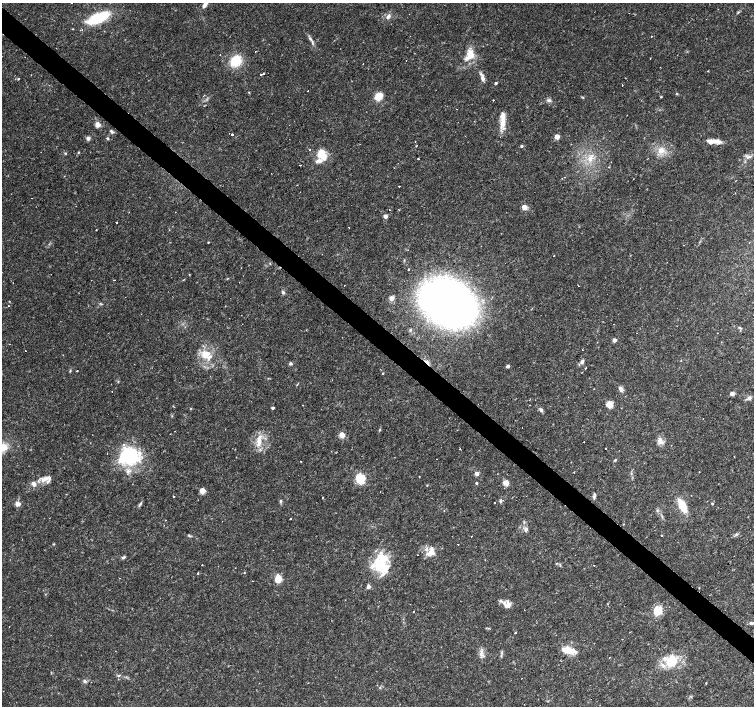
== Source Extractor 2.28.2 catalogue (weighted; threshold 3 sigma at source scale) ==
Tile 11 of 4 x 4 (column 3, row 3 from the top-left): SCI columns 3007-4509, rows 1637-3044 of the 6011 x 6021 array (HDU 1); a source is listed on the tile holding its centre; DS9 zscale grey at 2 x 2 block average (1 PNG px = mean of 2 x 2 image px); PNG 756 x 708 px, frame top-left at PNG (2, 3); no overlay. Shown black and unused: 4% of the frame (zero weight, under 2 of 3 exposures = <1% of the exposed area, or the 3 px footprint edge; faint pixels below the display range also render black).
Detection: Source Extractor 2.28.2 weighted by HDU 2 'WHT'; one run over the whole footprint, this tile lists its part. Background 0.032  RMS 0.0033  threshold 0.0146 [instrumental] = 3 sigma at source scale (4.5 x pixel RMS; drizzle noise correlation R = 1.50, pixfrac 1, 0.0396/0.0396 arcsec/px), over >= 5 px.
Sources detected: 187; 1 inside a brighter object's white glare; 13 cosmic-ray / hot-pixel residue — not listed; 12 inside a brighter listed object's ellipse — not listed separately; the other 161 listed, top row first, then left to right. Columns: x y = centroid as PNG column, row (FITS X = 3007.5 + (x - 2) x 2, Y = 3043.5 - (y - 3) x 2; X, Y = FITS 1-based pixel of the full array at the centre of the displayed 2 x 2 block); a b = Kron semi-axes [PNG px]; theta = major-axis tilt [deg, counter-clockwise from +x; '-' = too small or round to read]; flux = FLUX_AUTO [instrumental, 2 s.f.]
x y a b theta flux
205 5 10 4 56 4.5
738 12 4 2 - 0.77
388 16 7 4 50 2.7
98 18 23 9 23 40
73 29 2 2 - 0.97
651 36 2 2 - 5.4
310 39 7 3 -59 2
470 55 17 11 61 13
236 61 14 11 42 18
264 74 2 2 - 1
261 75 2 2 - 2.9
482 78 11 4 -80 3.7
18 79 3 2 - 0.9
495 83 3 2 - 1.3
622 85 2 2 - 0.39
249 92 3 2 - 0.46
677 94 4 3 - 0.68
378 96 9 7 50 11
582 97 4 3 - 0.69
661 97 3 2 - 0.72
493 100 2 2 - 2.8
549 100 6 3 31 1.7
456 109 2 2 - 1.3
503 123 14 9 73 9
98 125 6 5 - 4.6
112 131 6 4 -33 1.6
232 134 2 2 - 2.9
557 137 3 3 - 7.5
88 138 5 4 - 2.6
107 138 3 3 - 1.1
415 141 2 2 - 0.29
716 141 13 4 -8 7.5
416 146 3 2 - 0.53
521 146 3 3 - 1.5
310 149 2 2 - 0.33
661 150 9 8 - 7.7
78 152 4 2 - 0.72
65 153 3 3 - 0.69
322 154 14 10 -66 14
748 157 10 5 -7 2.7
590 158 8 7 - 6.2
418 159 2 2 - 1.1
300 165 2 2 - 0.69
609 167 3 2 - 0.37
399 186 2 2 - 0.8
524 207 6 5 - 4.4
389 209 2 2 - 0.38
399 210 2 2 - 0.33
385 216 3 3 - 4.7
116 222 2 2 - 3
349 227 2 2 - 3
208 242 2 2 - 0.48
684 245 2 2 - 0.74
667 262 2 2 - 0.7
270 263 3 3 - 0.58
408 269 3 2 - 0.53
189 274 3 2 - 0.35
227 279 3 2 - 0.47
114 280 3 2 - 0.41
578 286 2 2 - 13
283 292 5 4 - 1.5
392 298 5 5 - 4
9 301 2 2 - 0.35
448 303 36 25 -30 620
101 304 5 2 - 0.79
8 306 2 2 - 0.72
141 314 2 2 - 0.27
739 327 4 3 - 0.96
410 330 4 3 - 0.85
636 333 2 2 - 0.57
717 333 2 2 - 1.2
614 340 3 3 - 3.7
205 355 7 6 - 15
427 362 8 3 -36 3.1
582 362 6 4 59 2.2
290 363 4 4 - 1.3
508 366 3 3 - 2.1
586 368 2 2 - 1.7
70 371 5 3 - 0.75
77 371 2 2 - 0.67
582 372 2 2 - 0.96
383 373 3 2 - 0.52
297 384 2 2 - 0.46
621 389 7 5 -58 3
732 393 4 3 - 3.1
749 398 5 4 - 2.3
609 404 4 3 - 17
191 408 3 2 - 0.41
273 408 2 2 - 2.8
541 410 5 4 - 2.2
172 416 3 2 - 0.53
342 435 3 3 - 11
660 441 9 8 - 5
259 442 16 7 87 9.4
584 442 2 2 - 0.36
2 447 11 7 12 15
460 449 2 2 - 0.95
606 449 2 2 - 0.72
129 456 26 20 2 55
436 459 2 2 - 0.56
615 460 4 3 - 0.78
301 461 2 2 - 1.3
574 472 2 2 - 0.35
477 474 3 2 - 8.6
419 476 2 2 - 0.35
360 478 5 4 - 54
44 479 11 6 37 5.5
476 483 3 2 - 1.1
506 483 6 5 - 4.6
34 484 7 4 -61 3.4
427 485 3 2 - 0.51
202 491 4 4 - 6.9
173 496 2 2 - 1.4
594 496 7 4 72 1.8
323 497 2 2 - 0.39
281 501 5 3 - 1.3
501 501 6 3 87 1.4
494 502 2 2 - 7.1
712 503 3 2 - 0.76
18 504 4 4 - 5.8
140 504 9 3 56 1.4
682 506 12 5 -63 20
657 510 4 3 - 0.92
662 516 4 2 - 0.75
290 519 2 2 - 1.5
165 520 2 2 - 0.55
526 529 6 5 - 2.5
736 534 4 3 - 0.86
189 535 4 4 - 0.94
662 535 2 2 - 1.2
471 536 2 2 - 0.87
54 544 3 3 - 0.57
458 544 2 2 - 1.3
431 552 12 9 64 9.7
123 557 5 4 - 1.5
382 557 31 15 43 25
202 565 2 2 - 0.89
560 565 3 2 - 0.6
594 565 2 2 - 1.8
198 573 2 2 - 2.1
278 579 4 4 - 22
253 581 2 2 - 1.5
368 586 5 5 - 2.3
699 588 2 2 - 0.69
501 601 6 3 -24 1.7
607 604 2 2 - 0.46
508 605 9 7 30 4.5
413 611 2 2 - 0.64
658 611 8 7 - 16
751 623 5 3 - 1.7
489 628 3 2 - 0.59
515 633 2 2 - 6.1
568 650 16 6 -11 13
502 652 6 3 76 1.2
481 653 11 6 -83 4
609 657 2 2 - 0.27
671 661 11 9 -20 26
447 667 2 2 - 0.32
119 676 5 3 - 0.95
85 681 5 4 - 1.6
706 683 2 2 - 0.53
Overlapping masked pixels (flux is a lower limit): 1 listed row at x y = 427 362
Isophote crosses this tile's border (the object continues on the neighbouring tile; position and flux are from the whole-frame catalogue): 2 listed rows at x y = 205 5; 2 447
Diffuse or blended objects may show on this block-average render without a row.